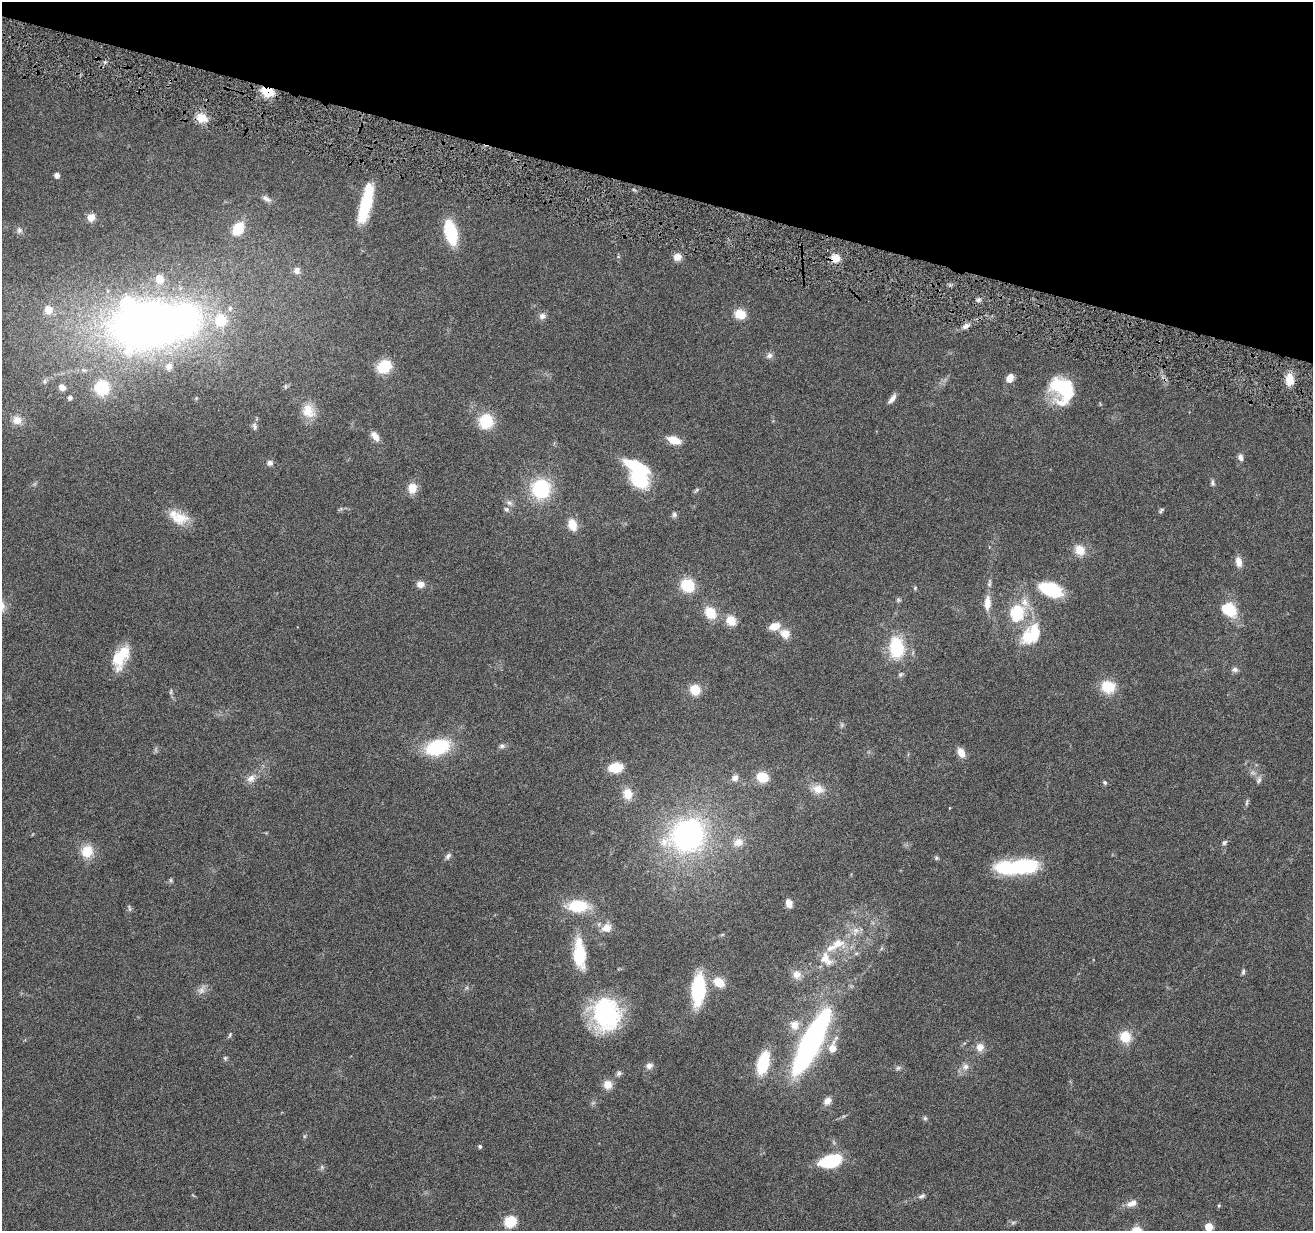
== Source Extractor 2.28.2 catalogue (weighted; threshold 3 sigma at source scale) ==
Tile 2 of 4 x 4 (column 2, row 1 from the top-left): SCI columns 1314-2624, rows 3941-5169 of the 5245 x 5297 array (HDU 1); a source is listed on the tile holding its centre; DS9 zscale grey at full resolution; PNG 1315 x 1233 px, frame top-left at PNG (2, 2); no overlay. Shown black and unused: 15% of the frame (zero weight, under 4 of 8 exposures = <1% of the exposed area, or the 3 px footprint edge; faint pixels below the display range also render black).
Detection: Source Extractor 2.28.2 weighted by HDU 2 'WHT'; one run over the whole footprint, this tile lists its part. Background 0.0614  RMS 0.0042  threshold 0.0171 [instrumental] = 3 sigma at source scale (4.09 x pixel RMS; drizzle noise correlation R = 1.36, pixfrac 0.8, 0.05/0.05 arcsec/px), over >= 5 px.
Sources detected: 136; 4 inside a brighter object's white glare — not listed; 6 inside a brighter listed object's ellipse — not listed separately; the other 126 listed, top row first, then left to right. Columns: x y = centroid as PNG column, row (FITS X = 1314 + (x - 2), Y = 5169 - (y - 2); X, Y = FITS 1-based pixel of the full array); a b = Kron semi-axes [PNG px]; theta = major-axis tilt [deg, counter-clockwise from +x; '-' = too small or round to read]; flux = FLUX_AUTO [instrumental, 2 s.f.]
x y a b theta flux
267 92 10 7 -16 11
202 118 12 10 -29 5.3
57 175 4 4 - 2.3
266 199 14 6 -29 1.6
366 203 42 11 76 20
91 217 8 7 - 3.6
238 228 13 9 56 9.9
19 230 8 7 - 1.3
451 232 20 10 -77 23
677 257 8 7 - 3.2
835 258 9 9 - 4.3
297 270 9 8 - 1.9
978 300 6 4 19 0.79
48 310 12 12 - 4.6
740 314 10 8 -18 7.2
542 316 8 8 - 1.7
148 324 83 54 8 270
966 326 11 6 34 1.7
769 355 9 7 42 1.4
384 367 13 11 39 12
1010 378 9 7 63 3.4
1289 379 12 8 90 6
44 381 7 4 -90 0.77
62 387 8 6 -30 2.2
102 388 15 14 - 15
1062 389 28 21 -60 25
70 398 5 5 - 1
892 399 13 5 52 1.9
308 411 21 16 -58 6.9
17 420 12 10 -15 3.5
486 421 13 12 - 14
255 427 10 6 -79 1.2
375 436 13 7 -54 2.9
674 440 13 7 -17 6.2
1240 457 9 6 -71 1.4
270 463 8 7 - 1.4
636 466 23 9 -25 21
1212 483 8 5 -86 0.93
412 488 13 11 86 4.1
541 489 15 14 - 30
696 490 6 4 70 0.54
509 503 9 6 -27 1.3
506 509 7 6 - 0.97
1161 510 8 4 54 0.64
674 514 7 6 - 1
178 517 28 15 -25 8.4
572 524 13 9 -69 5.4
1080 550 13 11 -49 5.4
1239 562 12 7 -75 3
420 584 8 7 - 2.9
688 585 14 13 - 11
915 588 5 4 - 0.46
1051 590 20 11 -21 22
898 600 6 5 - 0.64
987 603 16 7 87 4.8
1229 610 14 10 -33 16
710 613 15 13 -55 7.2
1017 613 19 15 81 16
731 620 11 9 -54 5.6
774 626 12 8 16 4.7
1034 632 25 14 -88 11
785 634 12 11 - 3.7
896 647 17 12 -82 23
122 654 34 13 72 11
1235 670 8 7 - 1.2
1108 687 13 11 -11 11
695 690 9 8 - 8.9
171 692 8 3 77 0.6
842 725 7 4 -72 0.65
502 746 8 6 -4 1.1
437 747 17 10 17 34
961 752 11 7 -64 3.6
615 767 12 8 7 10
762 777 10 8 -18 9.6
251 778 12 9 39 2.7
735 778 9 7 16 1.9
1259 780 10 5 65 1.1
1105 783 6 5 - 0.67
818 789 15 11 -15 4.7
627 794 12 10 -82 5.6
1247 802 10 4 81 0.72
687 835 35 30 28 85
738 842 13 11 30 3.5
1224 842 7 5 50 0.82
87 851 14 13 - 7.4
448 856 10 5 50 1.2
936 858 6 5 - 0.61
1017 866 45 14 5 33
171 880 6 4 -90 0.58
789 903 8 6 -68 2.6
578 906 17 10 -2 17
129 908 10 3 -81 0.67
606 928 13 10 22 3.4
855 931 13 8 74 2.6
837 943 17 12 21 5.9
579 954 35 13 -86 16
826 959 21 13 -59 5.9
1243 972 7 5 75 0.7
797 974 11 10 - 3.1
719 982 12 9 -30 6.4
698 989 21 10 86 38
201 990 11 8 56 2
606 1014 37 30 -83 41
794 1025 13 12 - 4.2
230 1035 7 4 71 0.56
1125 1037 11 11 - 8.4
836 1038 6 5 - 0.84
811 1042 56 13 64 140
980 1047 11 10 - 3
832 1048 9 6 81 5.5
225 1058 6 5 - 0.61
763 1063 19 9 76 20
649 1066 9 8 - 1.8
965 1067 10 8 41 2.1
898 1068 7 5 44 0.8
619 1073 8 6 48 1
608 1084 11 11 - 3.4
827 1101 10 8 45 2.4
925 1118 6 5 - 0.67
480 1146 5 4 - 0.7
830 1161 23 12 14 20
922 1196 10 5 22 1.1
1132 1203 14 8 24 2.7
1219 1205 5 4 - 0.43
510 1222 11 10 - 9.5
1209 1227 5 5 - 10
Overlapping masked pixels (flux is a lower limit): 2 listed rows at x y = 267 92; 835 258
Isophote crosses this tile's border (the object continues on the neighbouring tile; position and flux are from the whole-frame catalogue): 1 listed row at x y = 1209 1227